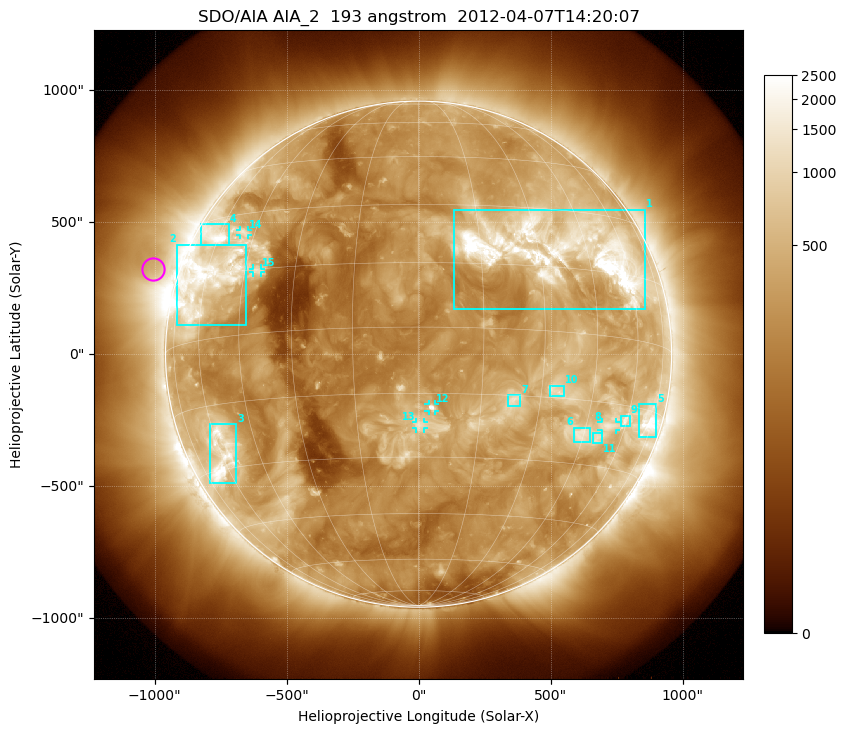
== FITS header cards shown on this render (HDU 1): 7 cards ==
TELESCOP= 'SDO/AIA'
INSTRUME= 'AIA_2'
WAVELNTH=                  193
WAVEUNIT= 'angstrom'
DATE-OBS= '2012-04-07T14:20:07.84'
CTYPE1  = 'HPLN-TAN'
CTYPE2  = 'HPLT-TAN'

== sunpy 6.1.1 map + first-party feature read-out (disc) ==
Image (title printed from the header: SDO/AIA AIA_2  193 angstrom  2012-04-07T14:20:07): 1024 x 1024 px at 2.4 arcsec/px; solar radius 959 arcsec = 399 px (full disc in frame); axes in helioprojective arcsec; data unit not stated in the header (colour bar unlabelled)
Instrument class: DISC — disc imager (sunpy class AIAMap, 193 A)
Bright regions (active regions / flare kernels): reference = the median radial profile (limb darkening/brightening removed); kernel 9 px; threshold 5 sigma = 768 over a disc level ~260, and >= 1.15x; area >= 12 px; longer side >= 10 px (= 24 arcsec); searched inside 0.97 R_sun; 15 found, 15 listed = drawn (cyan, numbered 1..; 5 of them under ~33 arcsec drawn as corner ticks so the feature stays visible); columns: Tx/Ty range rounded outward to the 5 arcsec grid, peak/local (2 s.f.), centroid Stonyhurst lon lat
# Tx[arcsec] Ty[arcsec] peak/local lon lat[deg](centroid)
1 135..860 170..550 13 +35 +19
2 -915..-655 110..415 7.6 -59 +14
3 -790..-690 -490..-265 7.2 -60 -27
4 -825..-715 415..495 6.9 -62 +25
5 835..900 -315..-190 7.2 +72 -17
6 585..650 -330..-275 5.5 +44 -23
7 335..385 -200..-155 5.2 +23 -16
8 690..750 -285..-255 4.8 +53 -20
9 765..800 -275..-230 4.4 +59 -18
10 500..550 -160..-120 4.6 +34 -13
11 660..695 -335..-295 4.3 +50 -23
12 35..65 -215..-190 6.9 +3 -18
13 -10..20 -280..-255 4.7 +0 -22
14 -680..-645 450..470 4 -49 +25
15 -630..-595 310..325 4.3 -41 +15
Off-limb structures (1.02-1.3 R_sun): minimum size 162 px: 6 found; the strongest spans PA ~55..90 deg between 1.02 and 1.3 R_sun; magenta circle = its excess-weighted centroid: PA ~70 deg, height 1.1 R_sun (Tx ~-1005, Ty ~325 arcsec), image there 1.8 x the reference